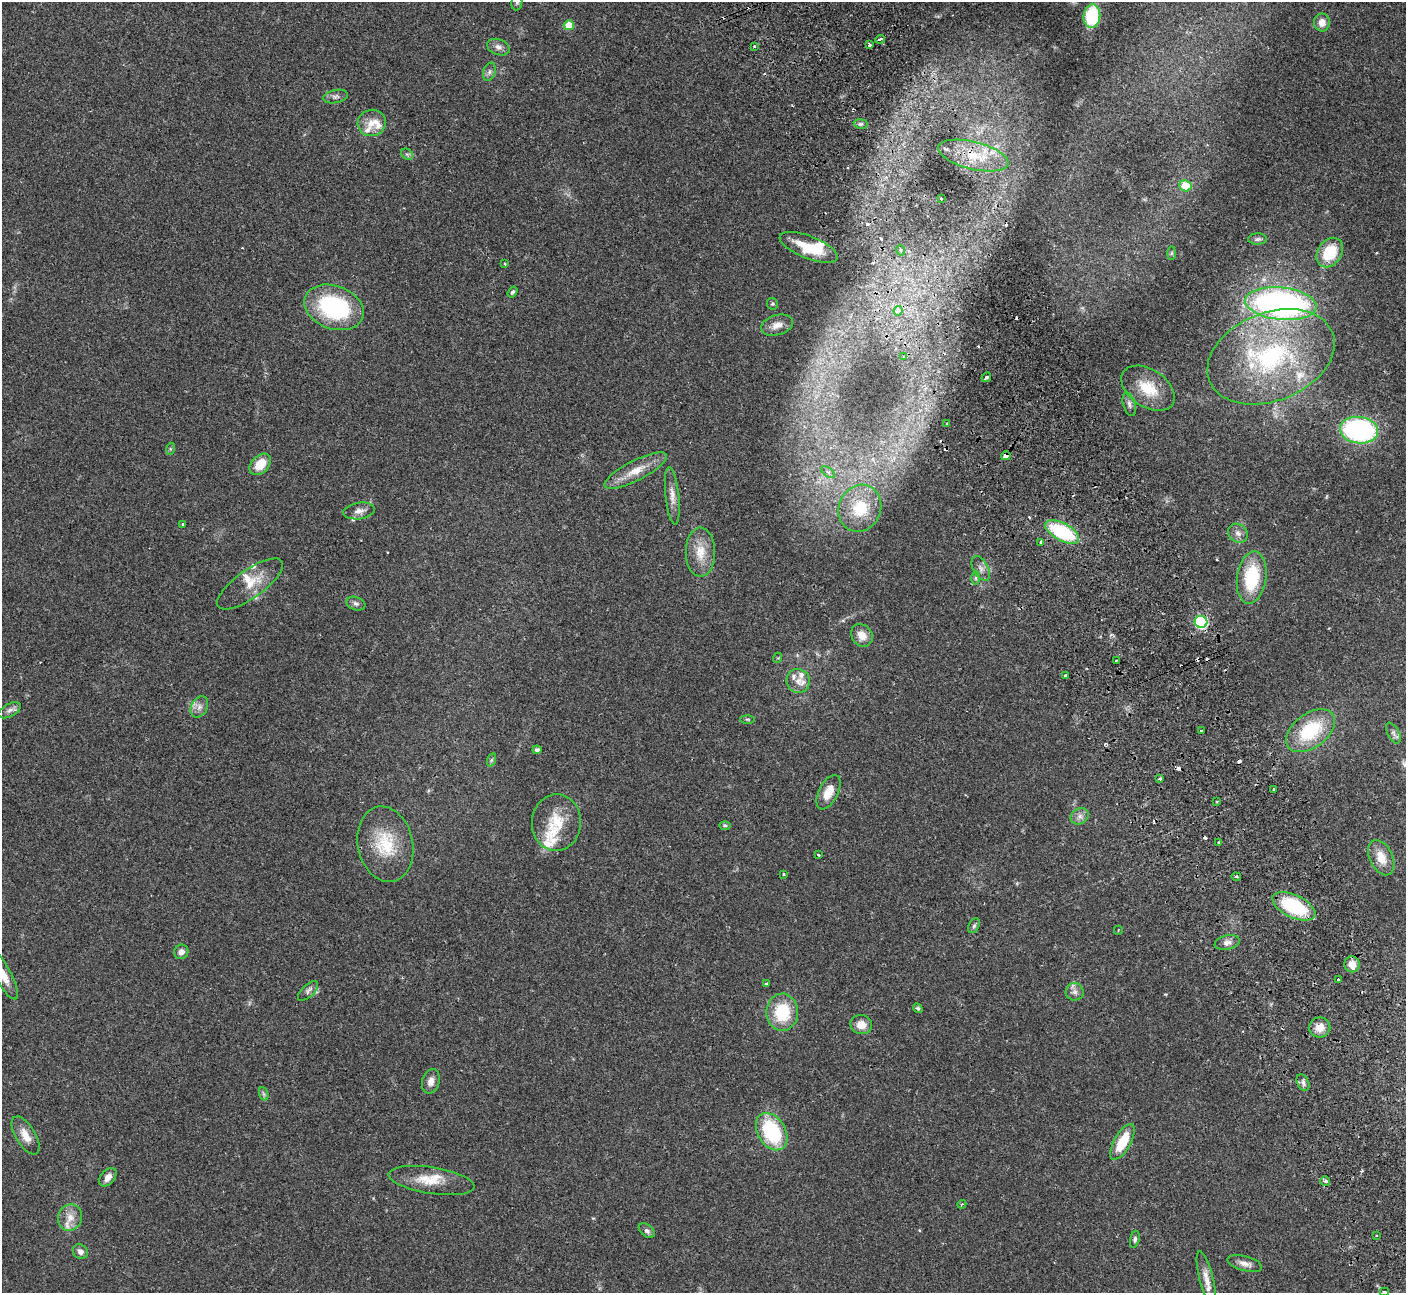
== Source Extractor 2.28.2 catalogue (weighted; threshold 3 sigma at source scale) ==
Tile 6 of 4 x 4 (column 2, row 2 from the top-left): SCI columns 1458-2861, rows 2766-4056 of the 5725 x 5660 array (HDU 1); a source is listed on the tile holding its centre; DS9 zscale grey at full resolution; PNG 1408 x 1295 px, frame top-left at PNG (2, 2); each listed source drawn as its Kron ellipse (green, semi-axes under 4 px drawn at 4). Shown black and unused: <1% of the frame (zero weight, under 2 of 3 exposures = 3% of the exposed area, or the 3 px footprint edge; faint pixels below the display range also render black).
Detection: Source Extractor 2.28.2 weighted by HDU 2 'WHT'; one run over the whole footprint, this tile lists its part. Background 0.103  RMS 0.0083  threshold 0.0371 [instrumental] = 3 sigma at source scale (4.5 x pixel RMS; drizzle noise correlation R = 1.50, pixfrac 1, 0.05/0.05 arcsec/px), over >= 5 px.
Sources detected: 146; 1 inside a brighter object's white glare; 17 cosmic-ray / hot-pixel residue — neither listed nor drawn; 15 inside a brighter listed object's ellipse — not listed separately; the other 113 listed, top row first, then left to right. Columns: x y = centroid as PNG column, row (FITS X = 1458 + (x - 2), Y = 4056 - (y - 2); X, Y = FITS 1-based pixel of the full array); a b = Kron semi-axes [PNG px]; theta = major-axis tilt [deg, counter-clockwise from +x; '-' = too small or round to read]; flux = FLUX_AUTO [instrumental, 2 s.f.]
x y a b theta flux
517 2 8 5 81 1.7
1092 16 12 8 84 40
1322 22 9 8 - 7
569 25 5 5 - 18
880 39 5 3 - 4.6
869 45 3 3 - 2.3
754 46 3 3 - 1
498 47 12 7 -20 3.9
489 72 9 6 72 2.5
335 97 12 6 12 3.1
372 123 14 13 - 9.2
861 124 7 4 -10 1.7
407 154 6 5 - 1.5
973 156 36 13 -14 29
1185 186 6 5 - 20
941 199 3 3 - 1.8
1258 239 9 5 2 2.1
809 247 31 11 -22 25
900 250 5 3 - 0.95
1330 252 16 12 55 29
1172 253 7 4 89 1.2
505 264 3 2 - 0.65
513 292 6 4 56 1.5
772 304 6 5 - 1.3
1281 304 36 16 -6 260
334 307 31 21 -20 81
898 311 5 4 - 7.9
777 325 16 10 17 7.3
904 357 3 3 - 1.3
1271 357 66 44 22 140
986 377 5 3 - 5.1
1148 388 29 18 -34 25
1129 404 12 6 -74 3.2
947 424 3 2 - 1
1359 430 19 13 -7 150
170 449 6 4 72 1.1
1006 456 4 4 - 11
260 464 12 8 46 15
636 471 34 10 27 15
828 472 8 4 -36 2.2
672 496 29 7 -84 7.2
860 508 24 21 67 36
359 511 16 8 9 5.4
183 524 3 3 - 1.2
1062 532 18 9 -29 63
1238 533 10 9 - 4.3
1041 543 3 3 - 3.1
700 552 24 14 -90 15
981 568 13 7 -61 4.5
1252 577 26 14 82 45
976 578 7 4 90 1.7
250 584 39 14 36 17
356 604 10 6 -19 2.5
1201 622 6 6 - 100
862 635 12 10 -55 9.4
777 658 5 3 - 0.72
1116 660 3 2 - 1.2
1066 676 3 3 - 9.8
798 681 12 11 - 7.3
199 707 11 8 62 4.4
10 710 12 6 28 3.3
747 719 7 4 -1 1.1
1201 731 3 3 - 1.9
1310 731 28 17 37 47
1393 733 11 5 -61 2.7
537 750 4 4 - 2.9
491 760 7 4 71 1.2
1160 778 3 3 - 1.3
1274 789 3 3 - 2.8
828 792 19 9 63 11
1217 801 3 3 - 1.2
1080 816 9 7 32 3.9
556 823 28 24 87 27
725 825 6 4 0 1.3
1218 842 3 3 - 1.5
385 844 38 27 -78 38
818 855 3 2 - 0.96
1381 858 19 11 -64 12
784 874 3 3 - 1.4
1236 877 4 2 - 1
1294 906 23 11 -25 59
974 926 8 5 63 1.7
1118 930 4 2 - 0.76
1227 942 12 7 12 4.1
181 952 7 7 - 3.7
1352 964 8 7 - 10
3 975 27 8 -62 11
1338 979 3 2 - 0.98
766 984 3 3 - 1.3
308 991 13 6 43 3.1
1075 992 9 8 - 3.7
918 1008 5 4 - 1.3
782 1012 18 16 -88 36
861 1025 11 9 -10 8.2
1320 1027 11 10 - 8.2
431 1081 12 8 74 5.2
1303 1082 9 5 -64 2.6
264 1094 7 4 -71 1.6
772 1132 20 14 -58 62
26 1135 21 10 -59 10
1122 1142 20 8 60 25
108 1177 10 7 51 5.4
432 1180 43 13 -9 20
1325 1181 5 5 - 2.1
962 1204 4 3 - 0.87
70 1217 14 11 65 8.6
647 1231 9 6 -39 2.6
1376 1235 3 2 - 1.5
1135 1239 8 4 79 1.7
80 1252 8 7 - 3.9
1245 1263 18 7 -15 5.4
1206 1279 28 7 -76 8.1
1384 1292 4 3 - 2
Overlapping masked pixels (flux is a lower limit): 2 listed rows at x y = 973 156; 1006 456
Isophote crosses this tile's border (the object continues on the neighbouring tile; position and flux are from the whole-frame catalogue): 3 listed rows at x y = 517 2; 3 975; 1384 1292